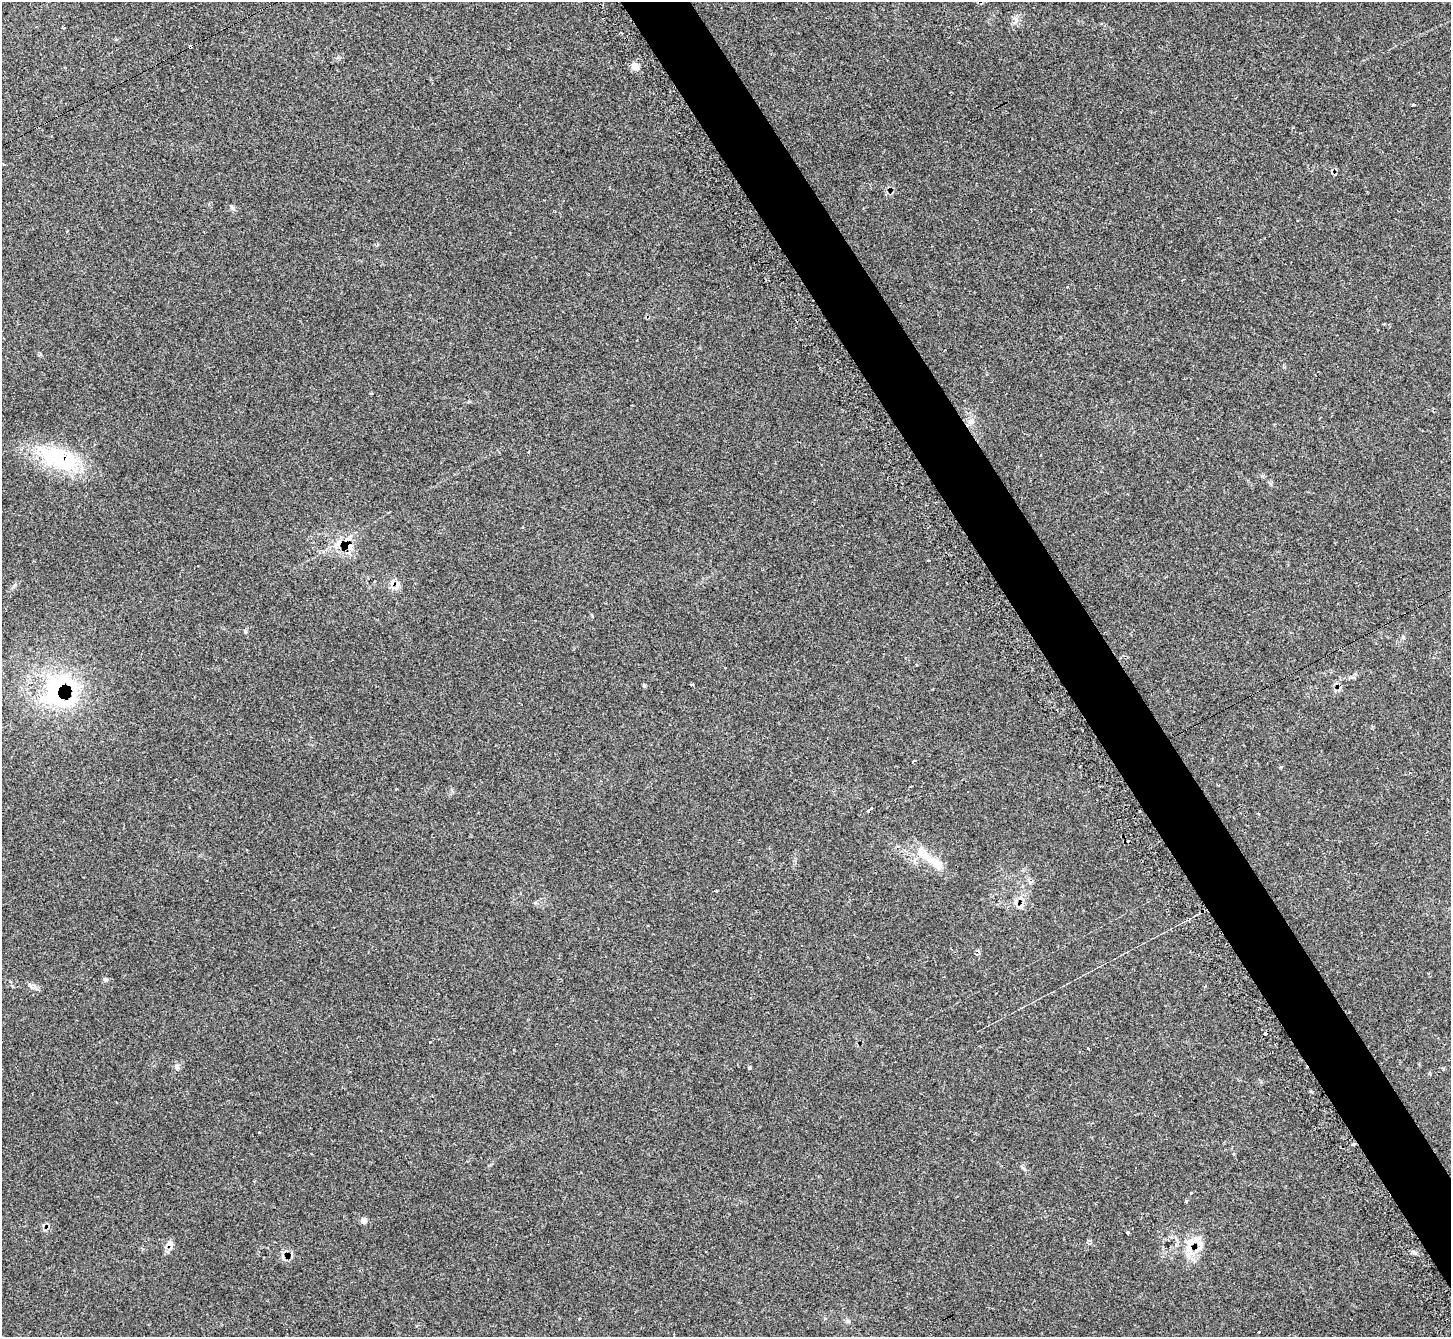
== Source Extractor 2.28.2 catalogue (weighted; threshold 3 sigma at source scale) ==
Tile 6 of 4 x 4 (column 2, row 2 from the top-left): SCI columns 1517-2965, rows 2874-4208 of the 5873 x 5864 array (HDU 1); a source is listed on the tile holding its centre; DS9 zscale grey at full resolution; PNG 1453 x 1339 px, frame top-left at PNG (2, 2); no overlay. Shown black and unused: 5% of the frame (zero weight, under 2 of 3 exposures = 3% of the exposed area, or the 3 px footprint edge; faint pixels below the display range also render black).
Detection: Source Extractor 2.28.2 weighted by HDU 2 'WHT'; one run over the whole footprint, this tile lists its part. Background 0.221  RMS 0.0092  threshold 0.0414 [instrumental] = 3 sigma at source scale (4.5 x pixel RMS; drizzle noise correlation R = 1.50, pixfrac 1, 0.05/0.05 arcsec/px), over >= 5 px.
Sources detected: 48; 13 cosmic-ray / hot-pixel residue — not listed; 3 inside a brighter listed object's ellipse — not listed separately; the other 32 listed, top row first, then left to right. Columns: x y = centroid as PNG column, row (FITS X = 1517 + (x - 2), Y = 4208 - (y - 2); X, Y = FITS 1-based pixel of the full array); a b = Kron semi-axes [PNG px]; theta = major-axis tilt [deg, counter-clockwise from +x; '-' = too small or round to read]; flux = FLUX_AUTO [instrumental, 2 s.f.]
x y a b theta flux
191 46 4 3 - 16
635 66 6 6 - 13
1413 105 3 3 - 0.93
4 164 3 3 - 1.7
232 207 7 4 -45 1.5
944 350 2 2 - 0.83
62 459 53 31 -20 68
336 545 10 7 53 5.4
348 546 13 11 -31 13
928 560 4 2 - 0.65
725 668 3 2 - 0.98
644 685 5 3 - 0.95
692 685 3 3 - 6.7
59 690 55 53 -36 110
914 761 3 3 - 2.5
871 808 2 2 - 0.89
868 811 4 3 - 2.7
1258 813 4 2 - 0.66
931 861 31 11 -38 18
716 891 3 3 - 1.5
106 979 8 4 -9 1.6
30 986 12 3 -45 1.9
1088 1048 3 3 - 7.7
177 1067 9 5 -72 2.2
749 1068 4 4 - 1.7
259 1132 3 2 - 1.1
1186 1201 3 3 - 1.6
363 1221 5 5 - 5.9
1128 1232 3 3 - 2.3
170 1244 12 7 3 3.7
1189 1250 20 11 90 14
1414 1252 6 4 -19 1.9
Overlapping masked pixels (flux is a lower limit): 5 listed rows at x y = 191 46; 62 459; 348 546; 59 690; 1189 1250
Unlisted compact peaks at least as high as the median listed source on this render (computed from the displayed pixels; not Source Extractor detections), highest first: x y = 245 631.